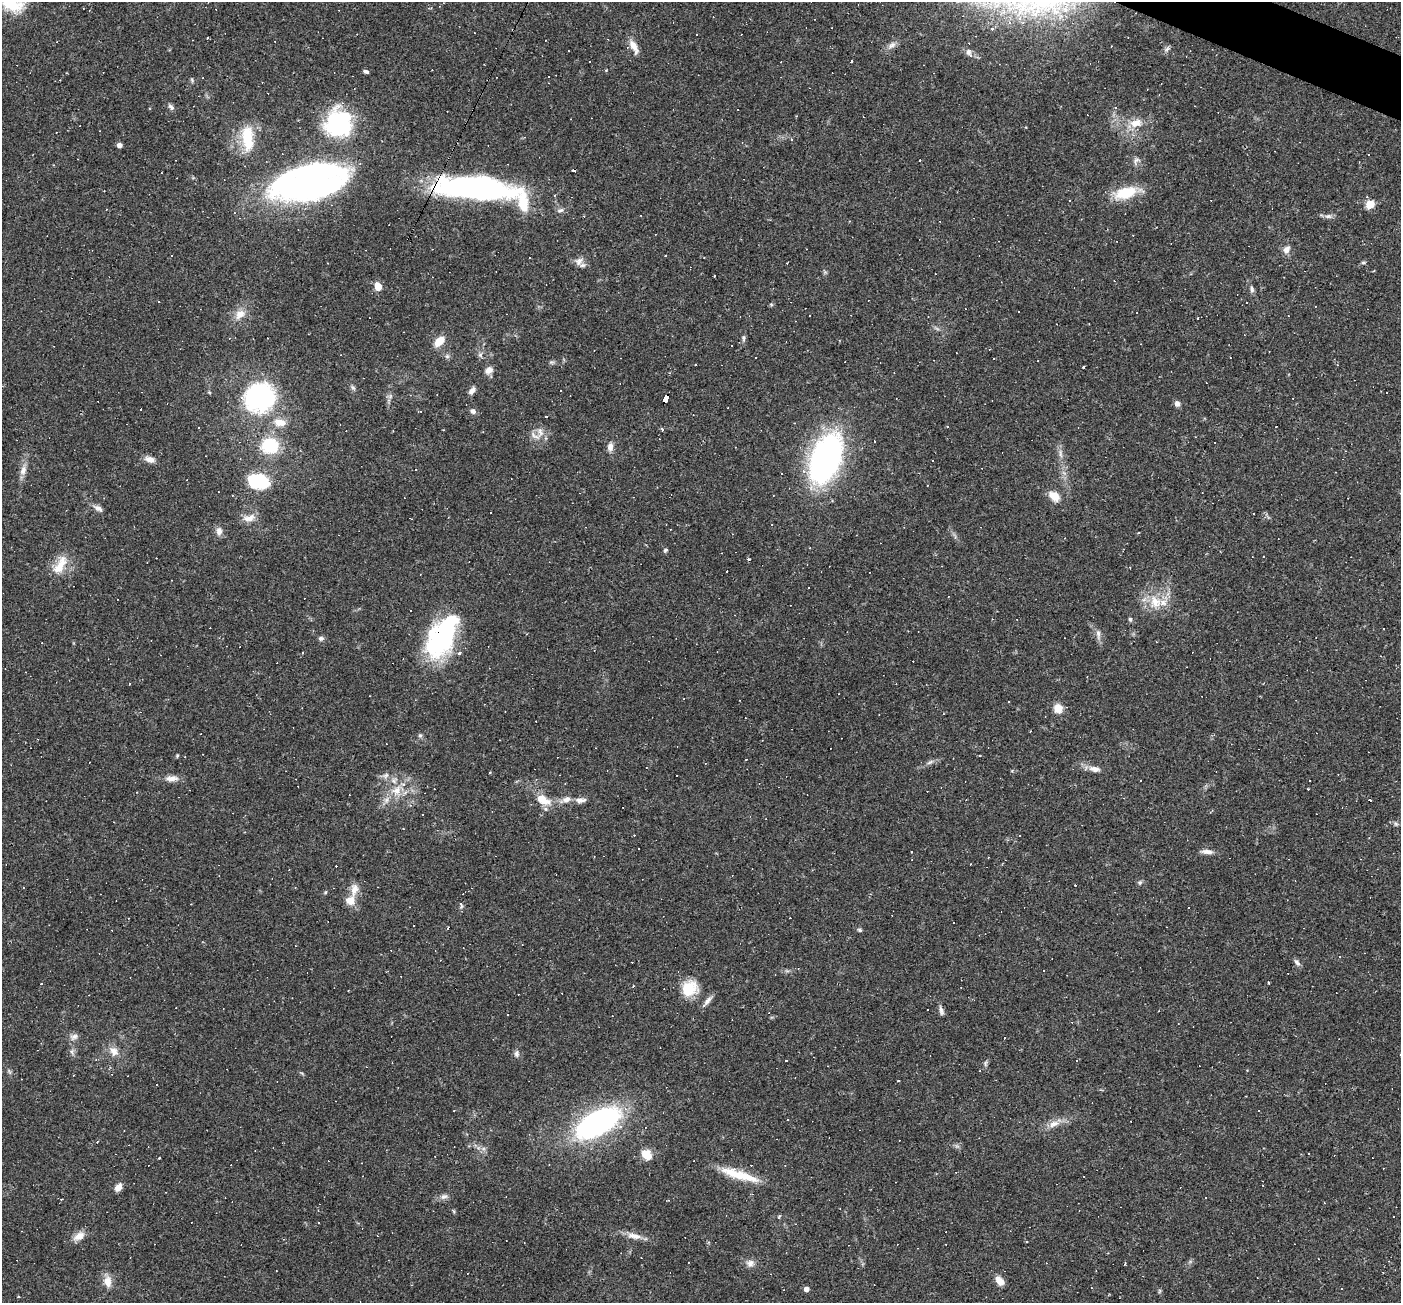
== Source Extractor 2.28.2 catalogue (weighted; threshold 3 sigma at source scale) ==
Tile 10 of 4 x 4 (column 2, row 3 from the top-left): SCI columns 1400-2798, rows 1572-2872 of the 5597 x 5610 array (HDU 1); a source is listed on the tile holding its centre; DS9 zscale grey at full resolution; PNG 1403 x 1305 px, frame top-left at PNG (2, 2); no overlay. Shown black and unused: <1% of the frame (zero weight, under 2 of 3 exposures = <1% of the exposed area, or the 3 px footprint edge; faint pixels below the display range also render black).
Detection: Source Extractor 2.28.2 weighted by HDU 2 'WHT'; one run over the whole footprint, this tile lists its part. Background 0.0362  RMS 0.0048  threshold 0.0215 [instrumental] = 3 sigma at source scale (4.5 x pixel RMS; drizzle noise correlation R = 1.50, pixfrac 1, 0.05/0.05 arcsec/px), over >= 5 px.
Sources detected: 281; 3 inside a brighter object's white glare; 131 cosmic-ray / hot-pixel residue — not listed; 7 inside a brighter listed object's ellipse — not listed separately; the other 140 listed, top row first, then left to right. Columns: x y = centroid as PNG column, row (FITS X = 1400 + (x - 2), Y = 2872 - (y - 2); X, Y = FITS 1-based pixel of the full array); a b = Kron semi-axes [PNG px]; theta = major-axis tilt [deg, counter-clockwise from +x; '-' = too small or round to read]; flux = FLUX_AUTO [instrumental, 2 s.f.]
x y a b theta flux
12 4 30 20 -26 16
1009 22 5 3 - 0.71
992 29 3 3 - 3
207 38 3 2 - 0.66
892 45 13 7 35 2.5
634 46 17 8 -57 4.7
969 53 12 7 -60 2
366 71 5 4 - 1.1
171 107 8 5 -56 1.4
1136 123 19 11 15 7.1
339 125 32 28 -33 45
247 138 34 14 -87 17
792 139 4 3 - 0.47
119 145 4 4 - 2.4
920 160 3 2 - 0.57
1136 160 10 6 42 1.8
310 182 70 30 13 180
475 188 76 21 -4 140
1126 193 27 14 15 15
1070 200 3 2 - 0.37
1370 204 5 5 - 19
560 210 9 5 17 1.4
1328 216 10 6 -1 1.6
1286 249 11 8 55 2.7
171 256 3 2 - 0.4
666 256 3 2 - 0.45
579 261 13 10 44 3
1363 262 7 3 8 0.71
714 276 3 3 - 0.65
378 286 6 5 - 11
1252 289 9 5 -82 1.2
771 304 6 3 -20 0.56
240 314 16 11 38 5.2
928 316 3 3 - 0.4
1089 324 2 2 - 0.37
743 338 9 5 -86 1.1
439 341 14 8 44 6.3
731 346 3 2 - 0.41
480 355 7 6 - 1.2
447 356 6 5 - 1
755 358 3 2 - 0.36
551 362 7 5 -10 0.87
1084 367 3 3 - 0.97
489 370 10 8 36 2.9
353 388 8 5 -53 1
472 390 11 6 48 2.1
259 396 19 18 - 100
665 399 7 4 65 57
1177 404 8 7 - 1.7
141 410 3 3 - 1.2
420 411 4 3 - 0.63
473 411 8 6 -41 1.6
546 417 3 3 - 7
280 422 15 9 -6 5.1
947 426 4 2 - 0.34
662 430 4 3 - 0.93
534 435 13 6 -44 2.5
270 446 16 14 1 22
610 447 10 7 83 2.6
1060 454 14 4 -83 2
826 458 41 23 69 150
150 459 12 7 -15 3.5
23 470 14 8 75 3.3
258 481 20 14 -7 27
1054 496 12 8 -39 5.9
98 508 14 7 -32 2.2
249 518 19 9 10 4.1
410 518 3 2 - 0.29
219 531 12 9 -83 2.6
665 550 6 5 - 0.73
60 565 30 12 61 9
1155 602 20 15 -55 10
411 610 3 2 - 0.52
1130 619 6 5 - 0.71
1383 628 2 2 - 0.47
1098 634 14 6 -85 2.1
321 638 7 6 - 1.2
440 641 49 26 63 67
1157 642 3 2 - 0.31
1058 708 11 10 - 5.2
420 735 6 5 - 0.91
177 756 4 4 - 0.54
980 756 3 2 - 0.52
930 762 11 4 32 1.4
1094 769 17 8 -11 3.3
386 775 9 7 37 1.8
171 778 19 8 4 3.5
1140 781 2 2 - 0.31
1308 789 3 3 - 0.5
397 790 15 11 26 6.9
543 800 24 12 -31 8.6
566 800 16 9 19 3.9
580 800 15 6 4 2.7
410 805 5 5 - 0.67
1396 824 6 5 - 0.86
403 828 2 2 - 0.41
1207 852 17 6 -4 2.6
594 857 3 2 - 0.35
1140 882 6 6 - 1
1075 885 2 2 - 0.32
325 892 5 4 - 0.56
350 901 13 12 - 5
461 904 7 4 -55 1.1
1189 908 3 3 - 1.1
448 928 4 2 - 0.85
860 930 6 4 -17 0.81
1297 962 11 5 -51 1.5
1268 983 3 2 - 0.7
633 986 3 3 - 0.49
689 988 19 17 38 13
348 990 2 2 - 0.4
707 1001 18 5 49 2.4
927 1009 3 3 - 37
941 1010 13 5 -74 1.7
507 1015 3 2 - 0.64
74 1037 12 8 23 2.2
72 1051 7 4 72 1
114 1051 14 10 -55 4.3
516 1053 10 7 89 1.6
985 1063 9 4 90 0.93
898 1081 3 2 - 0.32
597 1123 44 20 29 110
1054 1124 16 9 23 4.3
97 1142 4 3 - 0.42
1309 1154 3 3 - 1.2
647 1155 11 8 -47 7.2
159 1158 3 2 - 0.64
739 1175 51 10 -17 14
1263 1185 3 2 - 0.47
118 1187 10 6 56 3.2
444 1196 11 7 19 2
779 1218 6 4 64 0.71
319 1222 3 2 - 0.35
79 1236 16 9 33 4
634 1236 20 8 -12 4.3
750 1263 11 9 23 2.7
108 1281 15 10 -85 4.7
999 1281 13 8 -48 3.8
806 1289 5 4 - 2.7
1159 1291 6 4 71 0.59
Overlapping masked pixels (flux is a lower limit): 3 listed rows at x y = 475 188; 665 399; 440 641
Isophote crosses this tile's border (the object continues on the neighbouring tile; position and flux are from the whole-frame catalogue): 1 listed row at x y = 12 4